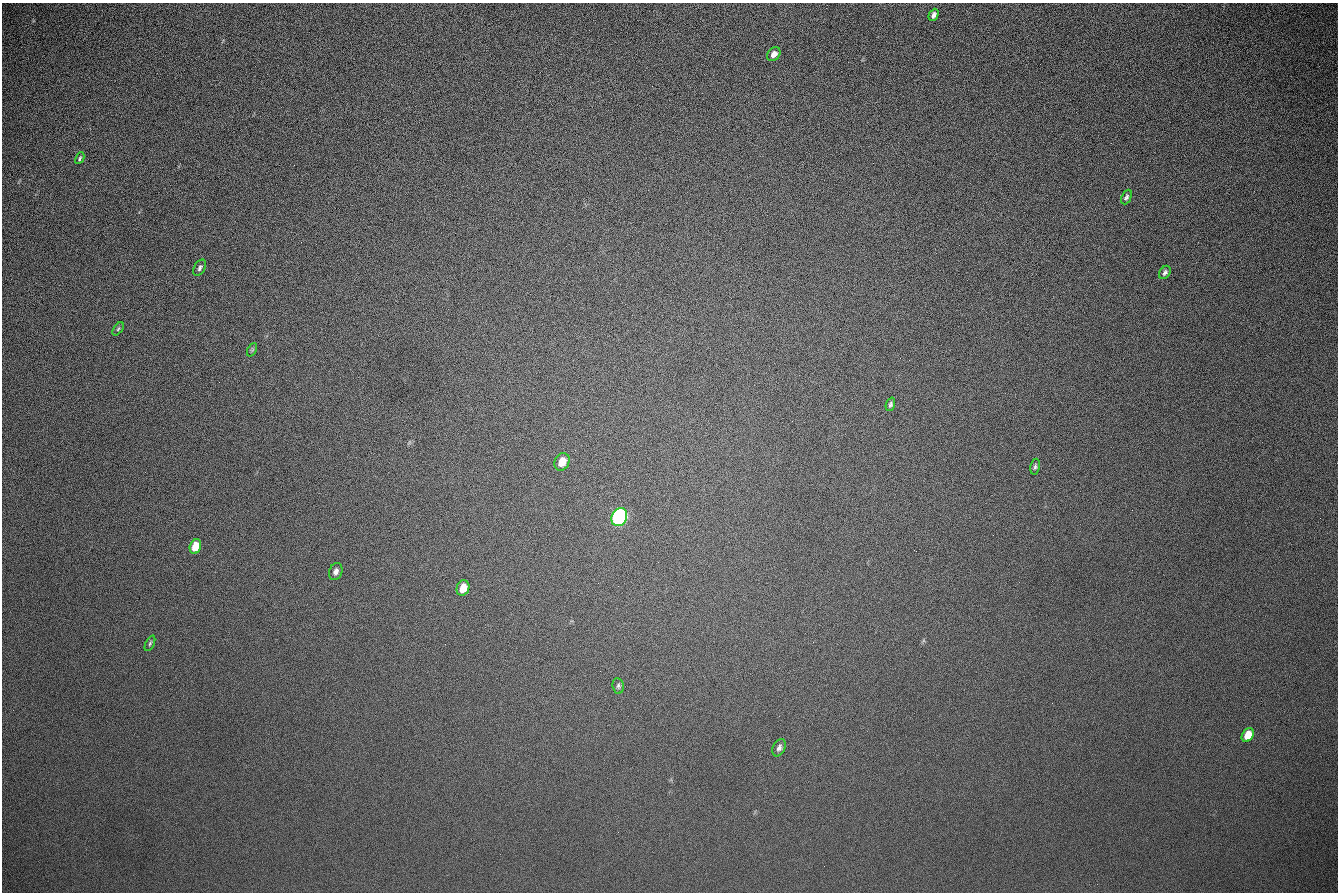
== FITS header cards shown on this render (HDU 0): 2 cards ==
NAXIS1  =                 1336 / length of data axis 1
NAXIS2  =                  890 / length of data axis 2

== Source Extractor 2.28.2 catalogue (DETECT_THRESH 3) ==
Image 1336 x 890 px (HDU 0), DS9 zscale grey, 1 PNG px = 1 image px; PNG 1340 x 894 px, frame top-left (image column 1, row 890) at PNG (2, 3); each listed source drawn as its Kron ellipse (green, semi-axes under 4 px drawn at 4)
Background 269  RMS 23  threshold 68.2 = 3 sigma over >= 5 px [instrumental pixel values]
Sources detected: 19; all 19 listed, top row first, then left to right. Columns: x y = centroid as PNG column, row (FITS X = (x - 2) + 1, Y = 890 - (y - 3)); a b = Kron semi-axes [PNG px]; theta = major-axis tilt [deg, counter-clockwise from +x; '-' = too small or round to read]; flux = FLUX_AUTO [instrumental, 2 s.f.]
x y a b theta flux
934 15 6 4 64 5200
774 54 8 6 51 7900
80 158 6 3 63 2400
1126 197 8 5 64 3900
200 268 9 5 61 4300
1165 272 7 5 56 4200
118 329 8 4 54 2400
252 350 7 4 65 2400
890 404 7 4 69 3400
562 462 9 7 64 18000
1035 467 8 5 81 3400
619 517 9 7 66 710000
195 546 7 5 68 32000
336 572 9 6 69 6200
463 588 8 6 69 20000
150 643 8 3 64 2500
618 686 8 5 -83 3500
1248 735 7 5 57 31000
779 748 9 6 65 5900